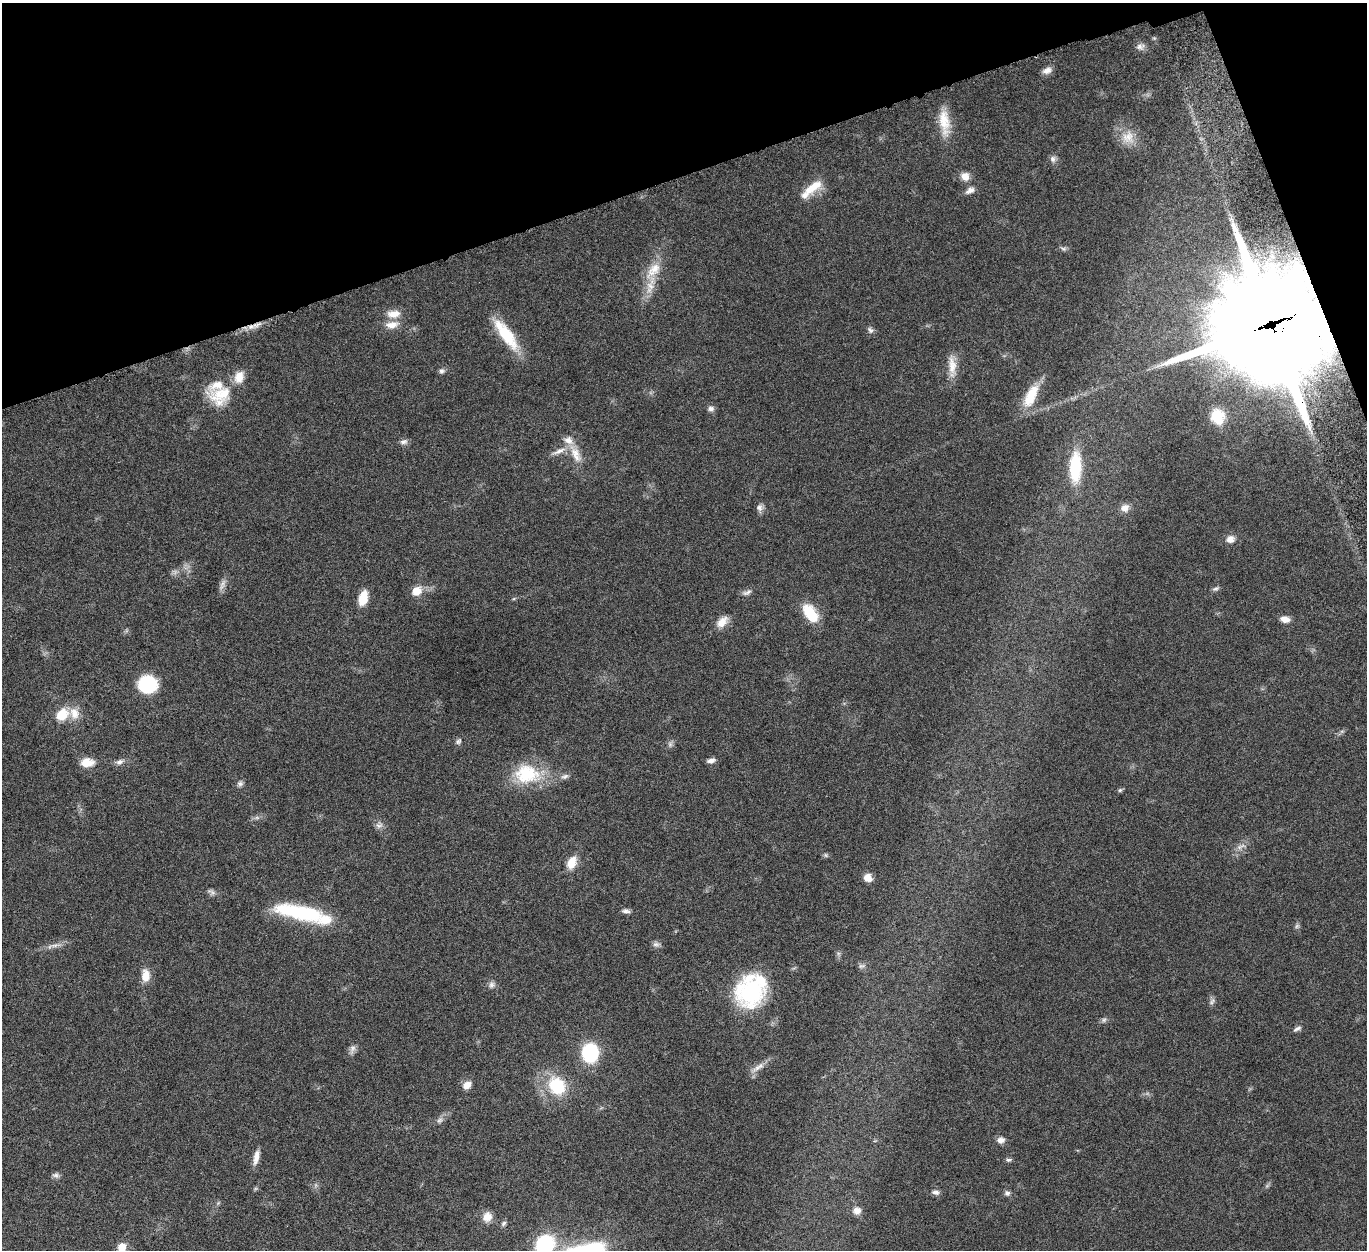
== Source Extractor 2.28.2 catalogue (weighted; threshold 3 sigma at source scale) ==
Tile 3 of 4 x 4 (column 3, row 1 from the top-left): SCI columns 2839-4203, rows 4078-5325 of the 5676 x 5537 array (HDU 1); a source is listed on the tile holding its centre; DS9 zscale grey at full resolution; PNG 1369 x 1252 px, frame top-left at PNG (2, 3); no overlay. Shown black and unused: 16% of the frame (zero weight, under 5 of 10 exposures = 6% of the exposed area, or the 3 px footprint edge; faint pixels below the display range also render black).
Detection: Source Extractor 2.28.2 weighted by HDU 2 'WHT'; one run over the whole footprint, this tile lists its part. Background 0.0277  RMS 0.0018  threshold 0.00725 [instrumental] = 3 sigma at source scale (4.09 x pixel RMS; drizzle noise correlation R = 1.36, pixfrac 0.8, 0.05/0.05 arcsec/px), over >= 5 px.
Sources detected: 91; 2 too faint to see at this stretch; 1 inside a brighter object's white glare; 1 cosmic-ray / hot-pixel residue — not listed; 7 inside a brighter listed object's ellipse — not listed separately; the other 80 listed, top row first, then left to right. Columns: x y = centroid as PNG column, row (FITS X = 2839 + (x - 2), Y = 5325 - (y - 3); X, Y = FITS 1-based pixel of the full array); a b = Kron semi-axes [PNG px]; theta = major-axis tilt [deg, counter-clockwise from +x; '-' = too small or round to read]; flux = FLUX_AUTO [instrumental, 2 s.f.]
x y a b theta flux
1140 47 12 7 15 0.74
1047 70 12 7 23 0.87
944 122 36 13 -82 3.6
1127 137 18 15 37 2.5
1053 159 9 7 -82 0.6
965 176 12 10 -49 1.3
813 187 30 11 35 3
970 190 12 7 30 0.82
1064 249 8 5 -7 0.41
653 270 27 14 49 3.5
393 314 18 10 3 1.9
391 325 19 10 6 1.7
1271 325 46 42 -78 2500
870 330 10 6 -52 0.48
506 334 45 13 -54 6.2
952 365 26 10 -86 2.2
441 371 7 7 - 0.42
220 396 30 24 31 5.6
1030 398 26 16 64 3.9
711 409 9 7 3 0.54
1217 416 9 8 - 8.9
404 442 11 7 7 0.55
559 451 21 6 25 1.3
575 453 17 12 -66 2.2
1075 467 39 14 88 7.7
759 508 9 9 - 0.64
1125 508 10 9 - 1
1230 539 10 9 - 1
223 583 12 6 61 0.72
1215 589 9 5 11 0.37
417 591 10 9 - 2.2
747 592 13 6 23 0.59
363 598 15 9 75 3.1
810 613 19 10 -54 5.8
1285 619 10 7 -9 1.2
722 622 17 10 47 1.7
147 685 16 16 - 9.9
62 714 14 12 48 3.3
458 741 9 6 48 0.44
670 744 7 4 -73 0.34
711 761 10 5 12 0.65
87 762 14 9 2 2.3
120 762 10 7 21 0.67
527 774 34 25 -4 8.2
565 776 11 6 23 0.56
240 784 8 7 - 0.47
1120 790 6 5 - 0.27
379 825 10 7 15 0.65
1241 846 14 6 29 0.8
826 855 6 4 -89 0.25
571 863 13 9 66 2.5
868 878 8 7 - 1.6
212 892 13 4 -27 0.5
626 911 11 5 -4 0.53
300 912 56 15 -11 14
656 944 10 6 0 0.52
55 945 10 5 1 0.62
861 966 9 6 17 0.44
146 976 16 10 89 1.8
492 985 9 7 62 0.59
751 991 32 25 55 20
1212 1001 11 5 64 0.43
1104 1020 7 5 45 0.37
1297 1029 11 5 27 0.46
352 1049 13 7 70 0.69
590 1053 14 12 -88 13
757 1068 16 6 35 1.1
467 1085 11 8 36 1.2
557 1086 21 17 -57 7.3
1001 1140 9 7 10 0.83
256 1157 20 6 79 1.2
1008 1160 7 5 12 0.33
56 1175 10 7 -9 0.48
935 1192 10 6 -5 0.54
1007 1193 7 7 - 0.46
857 1211 10 9 - 1.1
487 1217 11 10 - 1.5
504 1223 8 5 41 0.35
545 1245 22 18 56 12
122 1247 8 8 - 2.1
Overlapping masked pixels (flux is a lower limit): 1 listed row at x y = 1271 325
Isophote crosses this tile's border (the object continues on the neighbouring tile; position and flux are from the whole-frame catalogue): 2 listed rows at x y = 545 1245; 122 1247